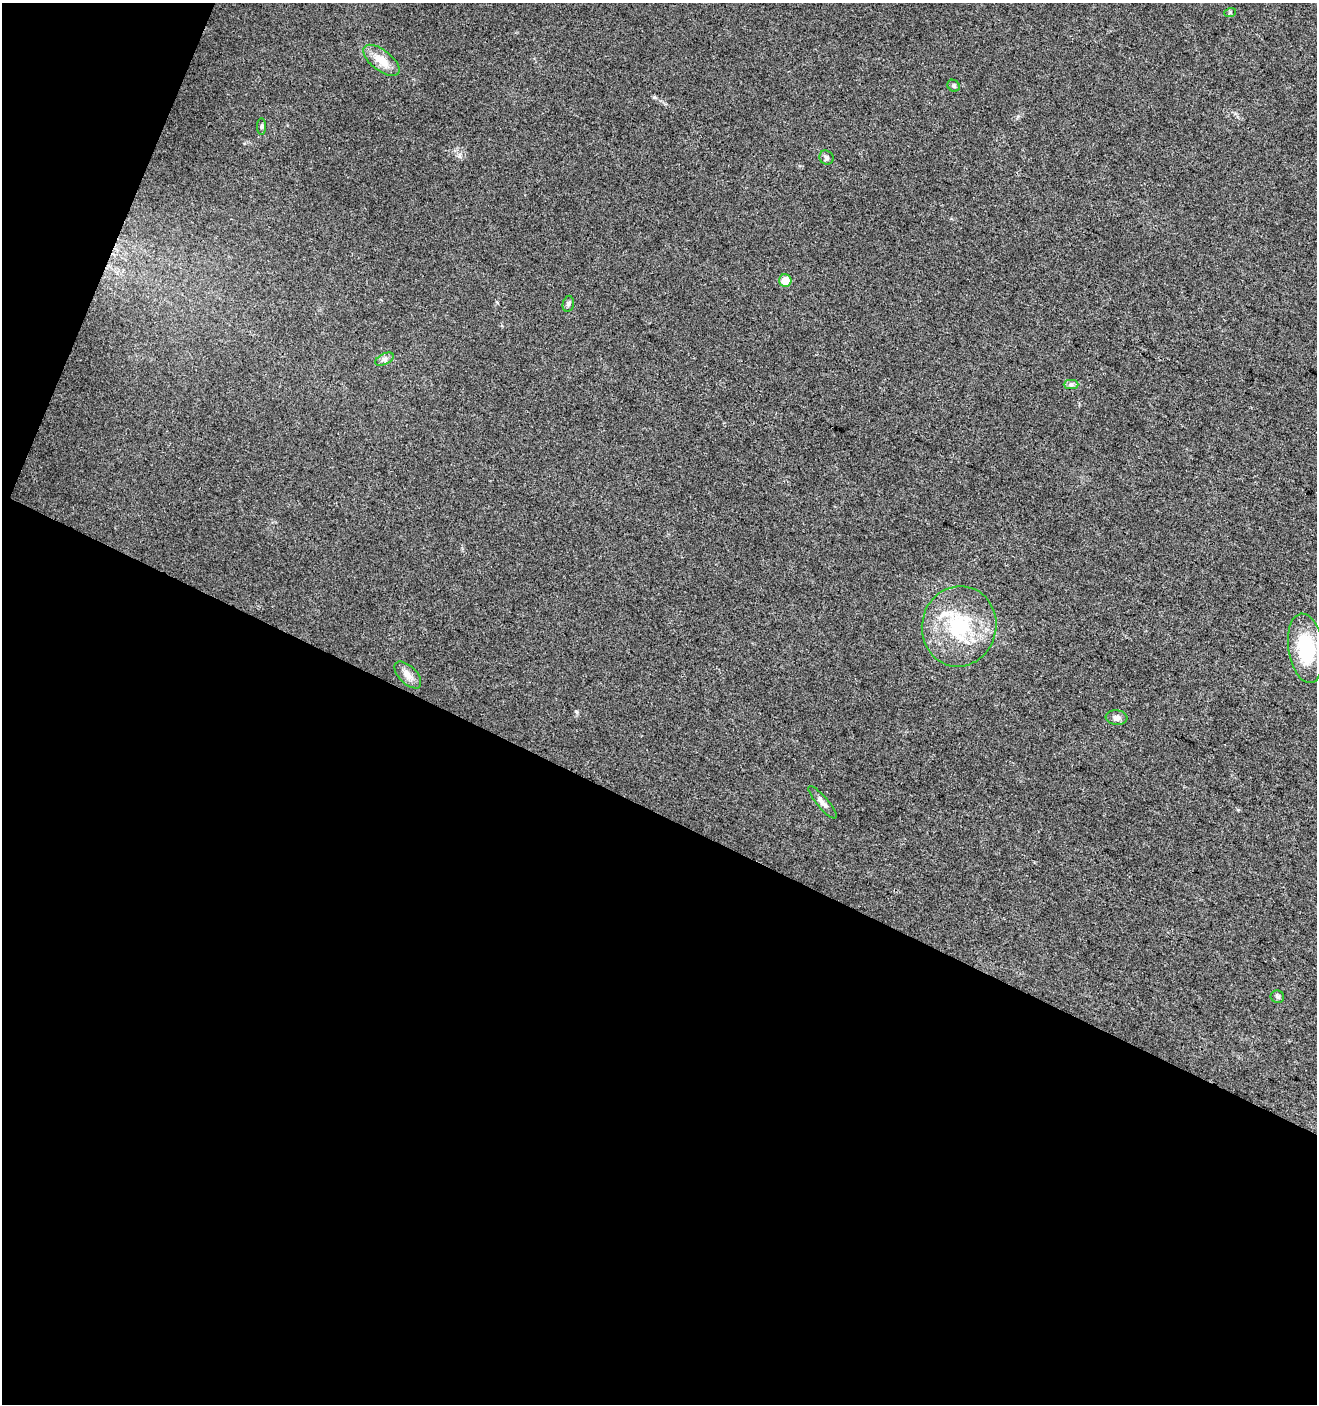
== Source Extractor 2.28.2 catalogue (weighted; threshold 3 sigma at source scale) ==
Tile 3 of 2 x 2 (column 1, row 2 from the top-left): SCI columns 107-1421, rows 2-1403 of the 2860 x 2806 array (HDU 1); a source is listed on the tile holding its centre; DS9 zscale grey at full resolution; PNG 1319 x 1406 px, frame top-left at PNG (2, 3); each listed source drawn as its Kron ellipse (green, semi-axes under 4 px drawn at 4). Shown black and unused: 45% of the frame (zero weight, under 3 of 4 exposures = <1% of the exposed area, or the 3 px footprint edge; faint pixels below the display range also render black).
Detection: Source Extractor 2.28.2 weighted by HDU 2 'WHT'; one run over the whole footprint, this tile lists its part. Background 0.0238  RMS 0.0047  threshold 0.0213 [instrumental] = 3 sigma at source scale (4.5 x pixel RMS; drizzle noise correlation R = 1.50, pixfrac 1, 0.0396/0.0396 arcsec/px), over >= 5 px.
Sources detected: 16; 1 inside a brighter listed object's ellipse — not listed separately; the other 15 listed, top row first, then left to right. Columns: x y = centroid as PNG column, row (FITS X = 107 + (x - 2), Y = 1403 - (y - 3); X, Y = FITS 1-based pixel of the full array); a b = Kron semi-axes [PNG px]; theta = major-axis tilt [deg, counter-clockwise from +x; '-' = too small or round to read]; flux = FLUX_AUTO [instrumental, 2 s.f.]
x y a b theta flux
1230 13 6 4 19 0.59
381 60 22 10 -38 8.5
954 86 6 5 - 0.85
262 127 8 4 90 0.78
826 158 7 6 - 1.3
785 281 6 6 - 5.9
568 304 8 5 79 1.1
385 359 10 5 26 1.5
1071 385 7 4 0 1
959 626 40 37 77 37
1306 648 35 17 -82 31
408 675 17 9 -45 3.8
1116 718 11 7 -6 2
822 802 20 5 -50 2.6
1277 997 7 6 - 0.93
Unlisted compact peaks at least as high as the median listed source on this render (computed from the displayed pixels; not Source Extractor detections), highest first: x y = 576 711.